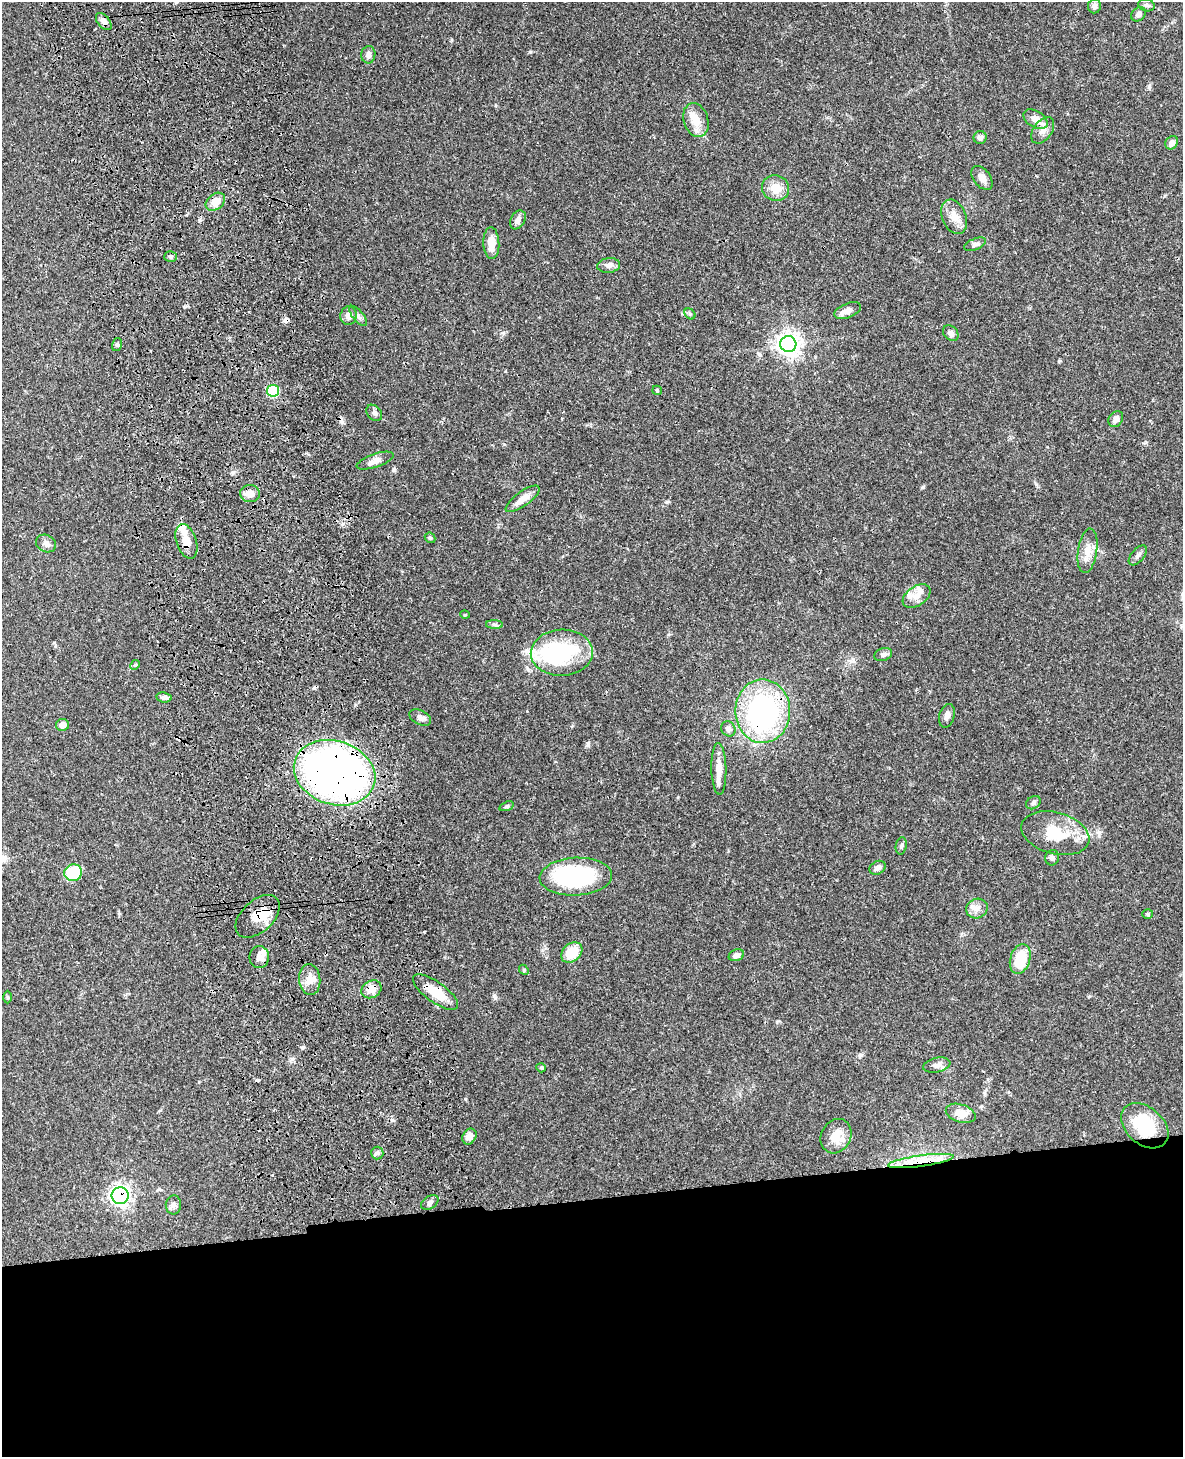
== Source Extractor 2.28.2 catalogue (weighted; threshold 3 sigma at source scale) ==
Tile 11 of 4 x 3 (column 3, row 3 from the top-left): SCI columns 2481-3661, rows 171-1625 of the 4964 x 4810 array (HDU 1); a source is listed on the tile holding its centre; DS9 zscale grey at full resolution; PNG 1185 x 1459 px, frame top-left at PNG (2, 2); each listed source drawn as its Kron ellipse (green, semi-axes under 4 px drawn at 4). Shown black and unused: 18% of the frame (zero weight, under 3 of 4 exposures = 6% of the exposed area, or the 3 px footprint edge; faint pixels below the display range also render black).
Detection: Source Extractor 2.28.2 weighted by HDU 2 'WHT'; one run over the whole footprint, this tile lists its part. Background 0.0587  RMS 0.0032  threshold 0.0143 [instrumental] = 3 sigma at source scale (4.5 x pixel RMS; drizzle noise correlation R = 1.50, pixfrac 1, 0.05/0.05 arcsec/px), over >= 5 px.
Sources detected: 93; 1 inside a brighter object's white glare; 3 cosmic-ray / hot-pixel residue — neither listed nor drawn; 6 inside a brighter listed object's ellipse — not listed separately; the other 83 listed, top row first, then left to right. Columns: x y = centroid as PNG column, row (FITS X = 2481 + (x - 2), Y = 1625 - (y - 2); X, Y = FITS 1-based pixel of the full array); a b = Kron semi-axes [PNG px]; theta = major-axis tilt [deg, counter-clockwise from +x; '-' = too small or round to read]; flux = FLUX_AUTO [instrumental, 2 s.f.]
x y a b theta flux
1146 5 8 6 -16 0.79
1094 6 7 6 - 1.5
1138 14 8 6 43 1.1
104 21 10 6 -50 1.4
368 55 9 7 82 1.3
1035 119 13 8 -32 2.6
696 120 17 12 -72 4.3
1043 130 15 9 54 2.1
980 138 6 6 - 1.2
1172 143 7 6 - 1.8
982 178 13 8 -52 2.1
776 188 13 12 - 4.4
215 202 11 7 40 3.5
954 217 18 12 -67 3.3
518 220 10 7 58 1.6
491 243 16 8 -86 4.4
975 244 11 5 23 0.96
170 257 6 5 - 0.6
609 265 11 7 8 1.5
848 310 14 7 22 2.2
690 314 6 4 -45 0.51
349 316 9 8 - 1.8
358 316 12 5 -50 0.98
951 333 9 6 -47 1.2
788 344 8 8 - 200
117 345 6 5 - 0.65
657 390 5 4 - 0.36
273 391 6 6 - 21
374 413 9 6 -46 0.82
1116 419 8 6 55 1.7
375 461 19 6 19 2.1
250 494 10 8 -4 2.4
523 499 20 7 36 3
430 538 6 4 -42 0.46
186 541 18 10 -71 3.7
46 544 10 8 -29 1.7
1087 551 22 9 82 3.5
1138 555 12 6 50 1.1
917 596 15 9 34 2.8
465 615 5 3 - 0.28
494 624 8 4 -2 0.7
562 653 31 23 2 30
883 655 9 6 20 0.95
135 665 5 4 - 0.39
164 697 7 5 -8 0.96
763 711 32 27 -89 63
947 716 12 7 74 1.5
420 718 12 7 -26 1.5
62 725 6 6 - 2.4
728 729 8 6 -58 1
719 769 26 7 -88 3.7
335 773 41 31 -18 170
1033 803 8 6 37 0.79
506 806 7 4 18 0.54
1055 833 35 21 -15 11
901 846 8 5 80 0.66
1052 858 8 7 - 0.78
878 868 8 6 30 1.4
73 873 9 8 - 13
576 877 36 19 3 44
977 908 11 9 19 2.1
1148 914 5 4 - 0.46
258 916 26 15 43 6.9
572 952 12 9 41 6.9
736 955 8 5 20 1.5
259 957 11 10 - 2.4
1020 959 15 10 72 9
524 970 5 4 - 0.39
310 979 15 10 -84 2.8
371 989 10 8 30 3.2
436 992 27 10 -36 7.3
8 997 6 4 -89 0.35
937 1065 14 7 12 1.4
541 1068 5 4 - 0.38
961 1113 15 9 -18 3.8
1145 1126 27 18 -42 15
469 1136 8 6 58 2.1
836 1136 18 15 62 5.1
377 1153 6 6 - 0.73
921 1161 33 5 8 5.8
120 1196 8 8 - 97
430 1202 9 6 32 1
173 1205 9 7 87 1.1
Overlapping masked pixels (flux is a lower limit): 11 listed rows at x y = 104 21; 215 202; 273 391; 186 541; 763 711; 335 773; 258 916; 371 989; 436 992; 921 1161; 120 1196
Unlisted compact peaks at least as high as the median listed source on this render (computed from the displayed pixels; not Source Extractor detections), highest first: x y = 923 487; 530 52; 495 998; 588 744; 1149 87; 504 444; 503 333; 1059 361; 667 502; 861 1055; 292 1059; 678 797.